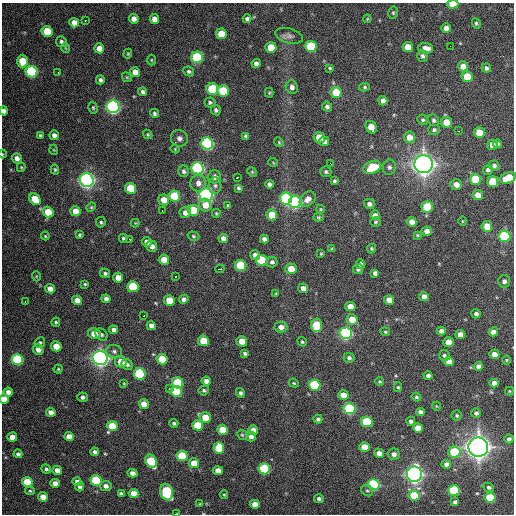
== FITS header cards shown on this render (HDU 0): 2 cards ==
NAXIS1  =                  512 / Axis length
NAXIS2  =                  512 / Axis length

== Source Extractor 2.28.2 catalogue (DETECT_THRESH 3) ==
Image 512 x 512 px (HDU 0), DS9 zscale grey, 1 PNG px = 1 image px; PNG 516 x 516 px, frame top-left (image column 1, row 512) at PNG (2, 3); each listed source drawn as its Kron ellipse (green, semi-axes under 4 px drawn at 4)
Background 1780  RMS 45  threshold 134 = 3 sigma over >= 5 px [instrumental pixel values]
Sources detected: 292; all 292 listed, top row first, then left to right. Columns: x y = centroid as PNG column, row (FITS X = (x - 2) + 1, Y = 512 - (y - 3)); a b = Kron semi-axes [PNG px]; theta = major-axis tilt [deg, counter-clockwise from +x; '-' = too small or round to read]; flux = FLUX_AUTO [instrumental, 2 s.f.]
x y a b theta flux
453 4 5 4 - 6.5e+04
393 13 6 5 - 4.8e+03
134 19 5 5 - 1.8e+04
154 19 5 4 - 2.7e+04
247 19 4 4 - 8.9e+03
367 19 4 3 - 2.8e+03
85 20 3 2 - 5.3e+03
74 23 5 5 - 2.5e+04
476 23 5 4 - 5.0e+03
446 28 5 5 - 1.7e+04
47 31 5 5 - 1.1e+05
221 34 5 5 - 6.5e+04
289 36 14 7 -14 1.4e+04
61 42 5 5 - 7.4e+03
311 46 6 5 - 2.3e+05
450 46 2 2 - 1.1e+03
271 47 5 5 - 7.5e+04
408 47 5 5 - 4.4e+04
66 48 5 3 - 2.6e+03
99 48 5 5 - 2.8e+04
426 48 7 5 -5 2.2e+04
128 54 5 4 - 3.7e+03
422 56 6 5 - 7.8e+03
197 57 6 5 - 3.5e+05
151 60 5 3 - 3.3e+03
22 61 6 5 - 7.0e+04
256 64 4 4 - 1.3e+04
463 66 5 5 - 2.8e+04
330 68 3 3 - 3.3e+03
486 68 5 4 - 7.6e+03
189 71 5 4 - 6.1e+03
32 72 6 5 - 4.5e+05
135 72 5 5 - 3.1e+04
58 73 3 2 - 4.8e+03
127 77 5 4 - 4.1e+03
467 77 5 5 - 1.0e+05
100 80 4 4 - 8.0e+03
292 87 7 6 - 1.3e+04
365 87 5 4 - 4.8e+03
212 89 6 5 - 2.1e+05
223 91 6 5 - 1.5e+05
142 92 4 4 - 7.9e+03
269 93 5 4 - 3.3e+03
336 93 6 5 - 9.2e+04
383 101 5 4 - 1.4e+04
210 102 6 5 - 6.1e+03
113 107 6 6 - 9.8e+05
327 107 5 4 - 8.5e+03
93 108 6 4 -74 4.3e+03
216 110 5 4 - 7.2e+03
4 111 4 4 - 1.3e+04
155 113 5 4 - 5.3e+03
423 120 5 5 - 4.9e+03
434 120 6 5 - 6.3e+03
446 122 5 5 - 4.9e+04
371 127 7 5 -58 4.2e+04
434 130 6 5 - 5.9e+03
459 131 2 2 - 2.5e+03
479 133 5 5 - 8.5e+04
148 134 5 4 - 3.8e+03
40 135 3 3 - 3.8e+03
54 135 5 4 - 1.4e+04
246 136 4 3 - 5.2e+03
319 137 6 5 - 5.4e+04
409 137 6 5 - 2.8e+04
179 138 9 8 - 1.4e+04
324 141 5 4 - 1.2e+04
279 142 5 4 - 3.7e+03
207 144 6 6 - 6.0e+05
497 144 4 3 - 5.8e+03
492 145 5 5 - 2.5e+04
175 149 4 4 - 2.9e+03
54 150 5 3 - 2.6e+03
2 154 4 3 - 2.3e+03
17 158 5 5 - 1.6e+04
273 162 5 3 - 2.3e+03
331 164 4 2 - 5.8e+03
424 164 9 9 - 2.5e+06
494 166 5 5 - 7.8e+03
21 167 4 4 - 3.4e+03
372 167 9 6 22 1.4e+05
389 167 7 6 - 8.5e+03
198 168 6 6 - 6.3e+05
55 170 5 3 - 3.8e+03
488 170 5 4 - 1.1e+04
184 171 6 5 - 7.7e+03
252 172 5 4 - 3.3e+03
326 172 5 5 - 5.8e+03
214 177 7 6 - 1.7e+04
237 177 3 2 - 3.8e+03
508 178 8 5 22 6.3e+04
475 179 5 5 - 1.4e+05
87 180 7 6 - 1.4e+06
334 181 4 3 - 5.8e+03
493 182 5 5 - 1.1e+05
198 183 8 8 - 2.0e+04
269 184 4 4 - 8.8e+03
456 184 6 5 - 2.4e+04
215 185 8 6 -89 1.0e+04
131 188 5 5 - 1.3e+05
238 188 4 3 - 5.4e+03
206 195 6 6 - 1.2e+06
478 195 5 5 - 3.9e+04
174 196 6 5 - 1.8e+05
35 199 6 5 - 6.6e+04
286 199 6 6 - 3.9e+05
308 199 9 6 43 2.0e+04
164 200 6 5 - 3.4e+04
295 202 6 6 - 7.6e+05
369 204 5 5 - 9.8e+03
205 205 6 6 - 2.8e+04
228 206 4 3 - 4.1e+03
91 207 5 4 - 3.7e+03
427 207 6 5 - 1.4e+05
321 209 4 4 - 3.1e+03
193 210 6 5 - 1.4e+05
75 211 5 5 - 3.5e+04
162 211 2 2 - 3.3e+03
48 212 5 5 - 7.4e+04
185 213 6 5 - 1.7e+04
216 213 4 3 - 3.6e+03
272 215 5 5 - 7.1e+04
375 215 5 4 - 1.2e+04
318 217 5 4 - 4.0e+03
462 221 5 3 - 2.5e+03
101 222 5 4 - 5.1e+03
376 222 5 4 - 4.7e+03
412 222 5 5 - 2.3e+04
135 223 4 4 - 2.6e+03
487 226 5 5 - 5.4e+04
427 231 5 4 - 1.8e+04
80 235 3 3 - 4.2e+03
417 235 3 3 - 3.0e+03
45 236 4 3 - 3.0e+03
193 236 6 4 -18 4.3e+03
504 236 6 5 - 4.0e+05
123 238 4 3 - 4.2e+03
223 238 4 4 - 1.4e+04
129 239 3 2 - 4.5e+03
264 239 4 4 - 1.1e+04
147 242 5 4 - 1.4e+04
152 246 6 5 - 1.5e+04
371 248 5 4 - 4.2e+03
332 249 4 4 - 3.5e+03
321 254 4 3 - 3.0e+03
255 255 5 4 - 1.5e+04
164 260 5 5 - 4.7e+04
262 260 6 5 - 1.8e+05
272 262 5 5 - 8.3e+03
360 264 5 4 - 8.7e+03
241 266 6 5 - 2.0e+05
220 269 4 2 - 1.1e+04
291 269 5 5 - 4.2e+04
358 269 5 5 - 7.5e+03
105 273 5 4 - 6.9e+03
375 273 4 4 - 8.9e+03
36 276 5 3 - 2.7e+03
175 277 3 2 - 2.5e+03
118 278 5 5 - 2.9e+04
504 281 6 6 - 1.0e+04
85 284 4 3 - 3.8e+03
133 287 6 5 - 1.8e+05
303 288 5 4 - 1.6e+04
50 289 5 4 - 2.0e+04
276 294 4 3 - 3.2e+03
424 296 5 4 - 1.6e+04
106 299 4 4 - 1.2e+04
184 299 5 4 - 1.1e+04
77 300 5 4 - 2.2e+04
169 300 5 5 - 6.8e+04
389 300 5 5 - 2.9e+04
25 302 3 2 - 2.9e+03
350 306 5 4 - 2.9e+04
476 314 5 4 - 8.0e+03
144 315 3 2 - 5.9e+03
352 319 5 5 - 4.6e+04
56 322 4 4 - 4.4e+03
316 325 7 5 -87 1.3e+05
151 326 5 4 - 1.5e+04
281 327 6 5 - 1.7e+04
114 330 4 4 - 1.2e+04
441 331 4 4 - 1.2e+04
385 332 5 4 - 3.9e+03
493 332 5 4 - 2.1e+04
346 333 6 6 - 7.1e+05
94 334 6 5 - 3.7e+04
460 334 5 4 - 2.2e+04
102 335 7 5 -47 6.5e+03
203 341 5 5 - 7.8e+04
242 341 5 5 - 4.8e+04
40 342 5 5 - 5.0e+03
302 342 5 4 - 3.9e+03
448 342 5 5 - 3.7e+04
56 346 5 5 - 4.6e+04
38 350 5 5 - 1.9e+04
114 351 8 6 -14 1.0e+04
245 353 4 3 - 6.3e+03
494 354 5 4 - 2.9e+04
444 356 6 5 - 6.5e+03
100 358 7 7 - 1.6e+06
349 358 5 5 - 8.1e+03
17 359 6 5 - 3.3e+05
162 359 5 5 - 9.9e+04
506 360 4 3 - 2.8e+03
121 362 6 5 - 4.5e+04
449 362 5 4 - 3.1e+04
127 364 6 5 - 7.8e+03
478 366 4 4 - 1.5e+04
58 369 4 4 - 3.7e+03
140 374 6 5 - 3.3e+05
428 376 4 4 - 1.2e+04
206 381 5 4 - 1.8e+04
380 381 4 4 - 3.7e+03
124 383 4 3 - 2.8e+03
177 383 6 5 - 1.9e+05
294 383 5 4 - 3.8e+03
494 383 5 4 - 1.9e+04
314 385 6 5 - 3.0e+05
398 387 5 4 - 3.9e+03
169 389 3 2 - 6.5e+03
204 390 5 5 - 5.5e+03
509 391 4 4 - 3.1e+03
8 392 4 4 - 1.6e+04
176 392 6 5 - 2.0e+05
240 393 5 4 - 6.9e+03
343 395 5 4 - 3.7e+04
83 397 5 4 - 8.5e+03
416 397 5 4 - 4.7e+03
4 399 5 4 - 3.4e+04
144 404 5 5 - 3.8e+04
436 406 4 3 - 2.1e+03
349 409 6 5 - 4.3e+05
51 412 5 4 - 1.7e+04
420 412 4 4 - 1.2e+04
476 413 4 4 - 8.1e+03
457 415 5 5 - 4.9e+03
205 417 5 5 - 5.7e+04
318 419 4 4 - 6.4e+03
411 421 4 4 - 8.5e+03
367 422 6 5 - 1.9e+05
174 423 4 3 - 5.6e+03
198 425 5 5 - 1.1e+05
112 426 5 5 - 1.0e+05
418 428 5 5 - 5.1e+04
223 430 5 5 - 7.4e+04
253 430 5 5 - 2.7e+04
242 435 5 4 - 4.0e+03
251 436 5 5 - 1.4e+04
12 437 5 5 - 3.1e+04
69 437 5 4 - 2.7e+04
509 439 4 4 - 8.6e+03
365 447 5 5 - 6.7e+04
478 447 10 9 - 2.6e+06
219 448 5 5 - 1.1e+05
95 452 4 4 - 1.1e+04
454 452 6 5 - 1.4e+05
379 453 5 4 - 2.2e+04
18 454 4 4 - 6.8e+03
394 454 6 5 - 1.4e+04
182 456 5 5 - 1.8e+05
151 461 7 5 -57 1.8e+05
194 463 5 5 - 5.3e+04
446 464 5 4 - 1.4e+04
46 469 5 4 - 6.4e+03
264 469 6 5 - 3.2e+05
57 470 5 4 - 2.3e+04
218 471 5 4 - 2.9e+04
132 473 5 4 - 1.6e+04
414 474 8 7 - 1.5e+06
96 480 5 5 - 2.3e+05
77 481 4 4 - 1.0e+04
27 482 5 5 - 1.1e+05
55 483 5 4 - 2.2e+04
374 484 6 5 - 4.6e+05
106 486 6 5 - 1.4e+04
80 487 4 4 - 8.1e+03
489 487 5 4 - 6.5e+03
454 490 6 5 - 2.7e+05
30 491 5 4 - 3.8e+03
367 491 6 5 - 5.1e+03
166 492 8 6 -72 2.5e+05
134 493 5 4 - 3.6e+04
121 494 4 4 - 9.2e+03
224 495 4 3 - 2.9e+03
414 495 5 5 - 1.6e+05
43 497 5 4 - 3.3e+04
490 498 5 5 - 1.5e+05
319 499 5 4 - 8.2e+03
455 502 4 4 - 9.6e+03
200 504 4 4 - 3.2e+03
255 504 5 4 - 2.9e+04
177 514 4 2 - 4.4e+03
At the frame edge (FLAGS 8, measured only in part): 7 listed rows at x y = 453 4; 4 111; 2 154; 508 178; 4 399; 200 504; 177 514